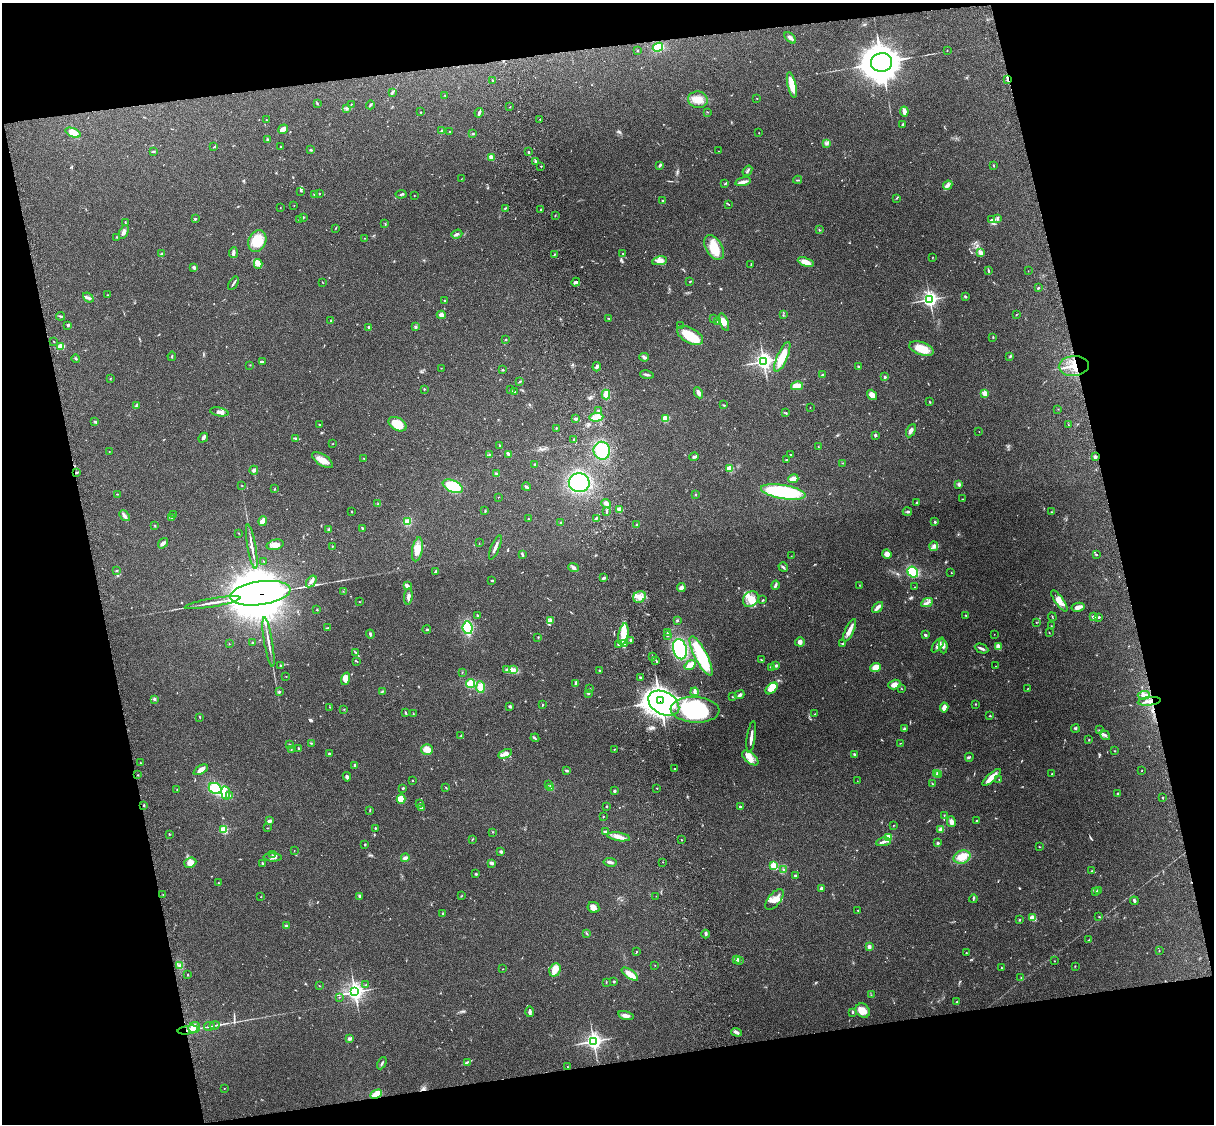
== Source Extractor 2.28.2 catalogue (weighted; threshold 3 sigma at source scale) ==
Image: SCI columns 119-4966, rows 165-4650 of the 5087 x 4927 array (HDU 1 of 3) = the unmasked area's bounding box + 8 px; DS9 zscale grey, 4 x 4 block average (1 PNG px = mean of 4 x 4 image px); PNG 1216 x 1126 px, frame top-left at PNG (2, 3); each listed source drawn as its Kron ellipse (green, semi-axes under 4 px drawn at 4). Shown black and unused: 25% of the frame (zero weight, under 3 of 4 exposures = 6% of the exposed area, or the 3 px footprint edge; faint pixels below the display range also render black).
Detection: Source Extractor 2.28.2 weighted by HDU 2 'WHT'. Background 0.209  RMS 0.0082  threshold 0.0369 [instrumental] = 3 sigma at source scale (4.5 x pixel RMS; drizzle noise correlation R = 1.50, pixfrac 1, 0.05/0.05 arcsec/px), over >= 5 px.
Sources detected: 625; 2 too faint to see at this stretch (4 x 4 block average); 6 inside a brighter object's white glare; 3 cosmic-ray / hot-pixel residue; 1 long thin detection or spike segment (spike, bleed or trail) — neither listed nor drawn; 18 coinciding with a brighter row at this scale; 26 inside a brighter listed object's ellipse — not listed separately; of the other 569, all 500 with FLUX_AUTO >= 1.37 (the completeness limit of this list) listed and drawn (69 fainter detections not listed), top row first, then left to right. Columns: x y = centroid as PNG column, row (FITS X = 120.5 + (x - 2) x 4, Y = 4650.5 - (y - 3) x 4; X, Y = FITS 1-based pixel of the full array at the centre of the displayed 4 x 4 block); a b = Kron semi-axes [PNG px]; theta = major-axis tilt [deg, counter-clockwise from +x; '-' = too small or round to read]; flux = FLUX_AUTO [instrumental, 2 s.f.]
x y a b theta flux
790 38 7 3 -42 18
658 47 5 4 - 65
637 50 2 2 - 3.7
947 50 3 2 - 1.5
882 62 10 9 - 10000
493 80 2 2 - 5
1008 80 4 2 - 7.3
792 85 13 3 -77 91
392 92 3 2 - 4.5
445 95 2 2 - 1.8
757 98 2 2 - 1.8
698 100 10 8 -9 53
317 104 2 2 - 3.3
351 104 2 2 - 1.7
370 105 4 2 - 6.3
510 107 2 2 - 2.3
347 108 3 2 - 3.2
904 111 5 3 - 27
421 112 2 2 - 2.2
708 112 2 2 - 1.6
479 113 5 2 - 14
540 119 2 2 - 1.5
266 120 3 2 - 3.9
902 125 4 2 - 7.6
283 129 5 3 - 50
442 131 3 3 - 9.3
450 131 2 2 - 1.9
73 133 8 4 -21 40
759 133 2 2 - 1.4
473 134 3 2 - 4.9
267 140 3 2 - 4.6
827 143 3 3 - 8.4
281 146 2 2 - 4.7
214 147 3 2 - 3.9
311 150 2 2 - 5.9
718 151 2 2 - 1.7
153 152 3 2 - 3.3
529 152 2 2 - 3.7
491 157 2 2 - 100
536 161 2 2 - 12
660 165 3 2 - 9
993 165 3 2 - 3.2
541 166 2 2 - 6.5
747 171 6 2 52 6.2
461 179 2 2 - 1.6
798 180 4 2 - 4
743 182 8 3 11 17
724 184 2 2 - 1.7
948 185 5 3 - 12
301 191 2 2 - 3.4
314 194 2 2 - 5
319 194 2 2 - 6.4
401 194 5 2 - 6.8
414 195 2 2 - 1.9
897 198 2 2 - 2.8
663 200 2 2 - 3.9
729 204 2 2 - 2
294 205 2 2 - 1.8
280 208 2 2 - 1.6
505 208 3 2 - 3.5
541 209 2 2 - 3.3
555 215 2 2 - 2.1
303 217 2 2 - 5.2
195 219 2 2 - 16
300 219 3 2 - 5.2
992 219 4 2 - 5
997 219 3 2 - 6.2
125 222 3 2 - 2.7
385 224 2 2 - 1.7
336 228 2 2 - 2.6
819 230 2 2 - 3.4
124 232 7 3 67 16
457 234 5 2 - 11
117 237 2 2 - 4.9
365 238 2 2 - 1.4
257 241 11 8 66 100
714 247 13 8 -59 120
981 252 2 2 - 78
233 253 5 2 - 16
622 253 2 2 - 1.9
162 254 2 2 - 3.9
554 254 3 2 - 4.1
933 257 2 2 - 1.5
659 261 7 4 9 30
806 262 8 3 -20 46
258 264 5 4 - 16
751 265 3 2 - 3.9
194 267 4 2 - 11
988 270 4 2 - 4.5
1028 271 2 2 - 2.1
690 281 2 2 - 2.8
322 282 3 2 - 2
576 282 4 3 - 10
233 283 7 2 57 8.5
1038 288 3 2 - 4.2
107 295 2 2 - 1.9
965 297 3 2 - 6.7
88 298 6 2 -39 9.3
930 299 3 3 - 1200
444 300 2 2 - 6.1
441 315 4 3 - 24
783 315 2 2 - 1.8
1016 315 2 2 - 2.4
61 316 4 2 - 5.3
608 318 2 2 - 2.2
713 319 2 2 - 1.4
331 321 3 2 - 4.2
718 322 3 3 - 6.6
724 322 9 4 -71 41
68 325 3 2 - 6.4
681 326 2 2 - 2.9
369 327 2 2 - 40
415 327 3 3 - 7.5
690 335 14 7 -28 120
993 337 3 2 - 3.4
506 340 2 2 - 4.1
53 341 2 2 - 2.2
61 346 4 3 - 38
921 349 13 6 -20 91
172 356 4 2 - 4.1
644 357 5 3 - 9.1
782 357 16 5 66 90
1010 357 2 2 - 1.9
76 358 4 2 - 6.2
764 361 3 3 - 1800
262 362 3 2 - 13
250 365 2 2 - 1.8
1074 366 15 10 5 110
597 367 4 3 - 9
858 367 3 2 - 3.8
441 368 2 2 - 1.6
502 370 3 2 - 3.7
647 375 7 2 -11 9.9
822 375 3 2 - 3.3
885 377 2 2 - 19
110 379 2 2 - 2.6
520 381 2 2 - 3
797 386 6 3 13 58
424 389 2 2 - 10
511 390 2 2 - 2.7
514 392 2 2 - 3.9
698 393 6 3 -61 21
985 393 2 2 - 180
606 394 5 4 - 38
872 395 6 3 -53 36
930 402 3 2 - 3
136 405 3 2 - 4.5
723 405 3 2 - 3.4
810 408 2 2 - 1.4
1058 409 2 2 - 1.7
599 411 2 2 - 22
219 412 9 3 -10 19
786 413 2 2 - 3.9
596 417 7 3 4 69
575 419 3 2 - 12
665 419 4 3 - 48
95 421 3 2 - 5
319 424 2 2 - 2.7
397 424 10 6 -31 88
1068 425 3 2 - 2.2
556 428 2 2 - 3.5
911 431 7 3 63 17
979 432 2 2 - 1.6
875 435 2 2 - 26
203 438 5 2 - 14
296 438 4 2 - 7.3
574 439 3 2 - 3.8
333 444 2 2 - 1.8
499 445 3 2 - 2.9
818 447 2 2 - 1.8
602 451 9 8 - 170
109 452 2 2 - 1.6
489 454 2 2 - 2.3
509 454 4 3 - 8
791 455 2 2 - 3.6
694 457 4 3 - 8.2
1095 457 2 2 - 45
364 458 2 2 - 3.6
322 460 12 5 -34 41
786 460 2 2 - 2.5
842 463 2 2 - 2.2
535 464 3 2 - 4.8
730 469 2 2 - 210
254 470 4 3 - 13
77 472 4 2 - 4.9
496 474 3 2 - 5.2
793 479 5 3 - 49
579 483 10 9 - 350
959 484 3 2 - 9.5
242 485 2 2 - 1.7
453 486 10 6 -25 160
526 487 4 2 - 8.6
274 489 3 2 - 2.5
783 492 22 7 -9 400
117 494 2 2 - 2.8
696 494 2 2 - 2.5
498 497 2 2 - 1.4
962 499 2 2 - 1.4
606 503 5 3 - 19
917 503 3 2 - 4.5
378 504 2 2 - 3.6
620 509 3 2 - 33
351 511 2 2 - 2.3
485 511 3 2 - 5.3
607 511 4 2 - 5.2
907 512 5 2 - 5.5
1051 512 2 2 - 1.9
174 515 3 2 - 3.8
124 516 6 3 -50 14
172 517 3 2 - 5.4
596 518 3 2 - 4.6
528 519 2 2 - 1.9
263 521 5 3 - 37
407 522 4 3 - 35
561 522 2 2 - 4.6
935 522 3 2 - 5
155 525 2 2 - 3.1
636 525 3 2 - 4.8
362 528 2 2 - 4.7
328 529 4 2 - 4.5
239 533 2 2 - 1.4
163 543 6 3 53 13
479 543 2 2 - 1.5
275 545 8 5 13 36
332 546 2 2 - 2.7
934 546 5 3 - 12
252 547 22 2 -80 28
495 547 13 2 67 19
417 549 12 5 79 52
522 554 3 2 - 7.9
887 554 5 4 - 26
1096 554 2 2 - 3.8
791 556 2 2 - 1.4
264 561 2 2 - 1.4
783 567 5 2 - 8.2
573 568 5 3 - 12
117 570 2 2 - 3.3
435 572 3 2 - 8.2
913 572 6 5 - 140
951 573 2 2 - 1.4
604 578 4 2 - 7.2
492 580 3 2 - 4.4
311 581 6 3 54 20
775 585 5 2 - 7.4
859 585 2 2 - 1.4
407 586 3 3 - 15
915 587 2 2 - 1.4
681 588 4 3 - 18
343 591 2 2 - 1.4
260 593 30 11 8 32000
408 597 8 3 82 17
639 597 7 5 34 32
751 599 9 7 48 49
763 600 2 2 - 3.6
359 601 2 2 - 1.7
1059 601 13 4 -55 40
213 603 28 2 10 35
927 603 6 3 26 16
877 607 6 3 45 23
1078 607 6 3 13 26
317 610 2 2 - 2.5
965 615 2 2 - 3.7
477 616 3 2 - 4
1052 617 4 2 - 3.5
1094 617 3 2 - 19
1099 617 2 2 - 8.4
677 620 3 2 - 4
551 621 3 2 - 6
1036 622 2 2 - 1.9
1051 626 2 2 - 1.5
327 628 3 2 - 3.6
468 628 6 5 - 160
427 629 4 2 - 5.5
849 630 12 3 64 34
1049 632 2 2 - 2.6
667 633 2 2 - 3
370 634 4 2 - 7.7
623 634 11 5 79 70
994 634 2 2 - 1.5
925 635 3 2 - 8
667 636 2 2 - 3
538 637 2 2 - 2.3
631 640 2 2 - 6.5
253 642 3 2 - 3.2
268 642 25 2 -80 26
800 642 5 4 - 15
625 643 3 2 - 5.2
842 643 2 2 - 3.4
229 644 2 2 - 2
618 645 2 2 - 11
938 645 9 3 52 21
943 646 7 3 -83 15
998 647 4 3 - 40
680 649 10 7 -74 270
982 649 7 2 -24 14
356 653 3 2 - 3.9
652 656 2 2 - 2.9
701 656 22 6 -63 240
656 660 3 2 - 3.9
761 660 2 2 - 3.3
357 661 2 2 - 2
280 665 2 2 - 3
690 665 6 2 37 73
776 666 3 3 - 5.1
995 666 2 2 - 1.8
772 667 3 2 - 5.3
875 667 5 4 - 44
513 669 2 2 - 5
506 670 2 2 - 3
599 670 2 2 - 4
462 672 2 2 - 2.1
286 676 2 2 - 1.7
640 678 2 2 - 4.2
346 679 6 4 73 43
470 683 4 3 - 88
576 684 3 2 - 7.1
894 685 6 4 16 26
480 687 6 3 -87 50
771 688 7 4 43 74
1028 688 3 2 - 2.7
590 689 2 2 - 2.1
902 689 2 2 - 1.8
383 691 2 2 - 3.4
279 692 2 2 - 20
695 692 4 3 - 12
588 693 3 2 - 5.6
740 695 5 3 - 12
1144 695 6 3 4 16
732 697 2 2 - 3.1
154 699 3 2 - 6.2
660 701 3 2 - 4000
1149 701 11 2 6 22
664 703 16 11 -29 2600
975 704 2 2 - 3.1
542 705 3 2 - 3.6
510 706 3 3 - 5.3
329 707 2 2 - 1.4
944 707 5 3 - 26
344 709 2 2 - 1.8
695 710 24 13 -3 570
405 712 2 2 - 4.2
413 714 2 2 - 2.1
814 714 3 2 - 2.5
990 716 3 2 - 3.4
199 717 2 2 - 3
904 729 4 2 - 7.4
1075 729 4 2 - 5.9
1099 730 2 2 - 3
461 735 2 2 - 2.9
1105 735 5 2 - 9.3
751 737 16 2 82 34
535 738 4 2 - 4.7
1089 740 2 2 - 2.4
311 743 3 2 - 3.3
900 743 2 2 - 2
290 744 3 2 - 3.2
291 749 2 2 - 1.5
299 749 2 2 - 2.9
614 749 2 2 - 2.7
427 750 6 5 - 41
1115 751 2 2 - 2.1
329 754 2 2 - 20
505 754 7 4 26 22
854 754 2 2 - 7.4
969 757 4 2 - 4.3
750 758 9 5 -41 35
140 763 2 2 - 2.3
355 765 2 2 - 24
675 769 2 2 - 4.1
201 770 8 3 29 27
1142 770 2 2 - 1.7
567 771 3 2 - 7.1
937 773 2 2 - 2.9
1052 774 2 2 - 2.5
138 775 2 2 - 2.3
939 775 3 2 - 4
347 777 5 3 - 8.3
992 777 11 3 43 60
999 780 2 2 - 1.8
412 781 2 2 - 2.3
857 781 2 2 - 1.4
549 784 2 2 - 1.7
932 784 3 2 - 2.9
215 788 7 5 -26 120
403 788 3 2 - 4
446 788 3 2 - 2.8
551 788 2 2 - 86
657 788 2 2 - 6.2
177 789 2 2 - 5.4
614 791 4 3 - 6.7
226 793 7 4 -82 20
1117 794 2 2 - 4.6
230 796 2 2 - 3.5
1163 797 2 2 - 3.9
401 799 4 4 - 47
420 803 3 2 - 3.4
144 805 3 2 - 4.6
606 806 2 2 - 4.4
740 807 3 2 - 7.8
421 808 2 2 - 34
370 810 3 2 - 3
944 815 2 2 - 2
603 816 2 2 - 4.4
976 820 3 2 - 3
269 821 4 4 - 10
951 822 5 4 - 22
894 825 2 2 - 2
268 828 2 2 - 2.5
375 828 2 2 - 5.6
224 829 2 2 - 330
940 830 4 3 - 19
493 832 2 2 - 2.7
605 832 3 2 - 10
169 834 2 2 - 1.8
619 837 11 4 -9 30
888 837 2 2 - 180
472 839 3 2 - 2.9
681 840 2 2 - 3.4
883 842 7 3 9 14
938 843 3 3 - 6.6
365 845 3 2 - 4.4
1039 847 2 2 - 2.8
294 850 2 2 - 1.9
501 852 3 2 - 8.8
272 855 2 2 - 3.2
273 857 9 2 -2 9
962 857 8 6 22 63
405 858 4 3 - 11
610 862 6 2 -9 14
663 862 2 2 - 1.7
190 863 6 5 - 32
263 863 3 2 - 4.4
492 863 4 3 - 11
774 865 2 2 - 260
783 870 4 2 - 5
1092 871 2 2 - 3.1
476 874 2 2 - 5.2
795 875 3 2 - 4.9
218 883 4 2 - 3.1
821 888 3 2 - 7.9
1098 890 3 3 - 5.9
1096 892 4 2 - 6.9
163 894 2 2 - 1.8
360 896 3 2 - 6.9
461 896 3 2 - 2.5
656 896 2 2 - 1.4
261 897 2 2 - 1.7
973 899 4 2 - 5.6
774 900 12 6 51 39
1134 901 4 2 - 9.1
593 907 6 5 - 22
858 910 2 2 - 2.9
443 913 3 2 - 5.4
1099 917 2 2 - 3.5
1033 918 4 3 - 49
1019 920 2 2 - 3.2
286 926 3 3 - 7.2
587 934 2 2 - 2.7
706 934 4 2 - 9.4
1088 940 2 2 - 1.8
869 947 2 2 - 52
1159 951 2 2 - 1.9
637 952 2 2 - 2.7
966 953 2 2 - 3.7
737 959 2 2 - 4.6
739 960 3 2 - 3
1054 961 2 2 - 1.9
655 965 2 2 - 1.7
179 966 3 2 - 5
1075 966 2 2 - 2.1
1002 968 3 2 - 2.1
503 969 2 2 - 1.9
555 970 7 5 68 30
630 974 9 4 -35 52
188 975 2 2 - 2.4
1021 978 2 2 - 2.7
614 981 2 2 - 18
606 982 3 2 - 2.7
365 985 2 2 - 1.9
319 986 2 2 - 2
355 992 3 3 - 2000
871 995 2 2 - 2.1
339 997 2 2 - 1.4
957 1001 3 2 - 3
863 1011 8 6 -45 46
530 1012 5 2 - 18
853 1012 3 2 - 4.6
626 1016 8 4 -16 19
214 1025 5 2 - 8
209 1026 5 2 - 6.7
194 1028 6 5 - 55
188 1030 10 2 8 21
736 1032 5 2 - 7.9
349 1039 3 3 - 11
594 1041 3 3 - 1600
467 1062 2 2 - 3.3
382 1063 6 2 63 7
567 1067 2 2 - 1.7
224 1088 2 2 - 3.4
376 1094 6 3 26 66
Overlapping masked pixels (flux is a lower limit): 8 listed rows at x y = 1008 80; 1074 366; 77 472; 260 593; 660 701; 664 703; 695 710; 188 1030
Diffuse or blended objects may show on this block-average render without a row.